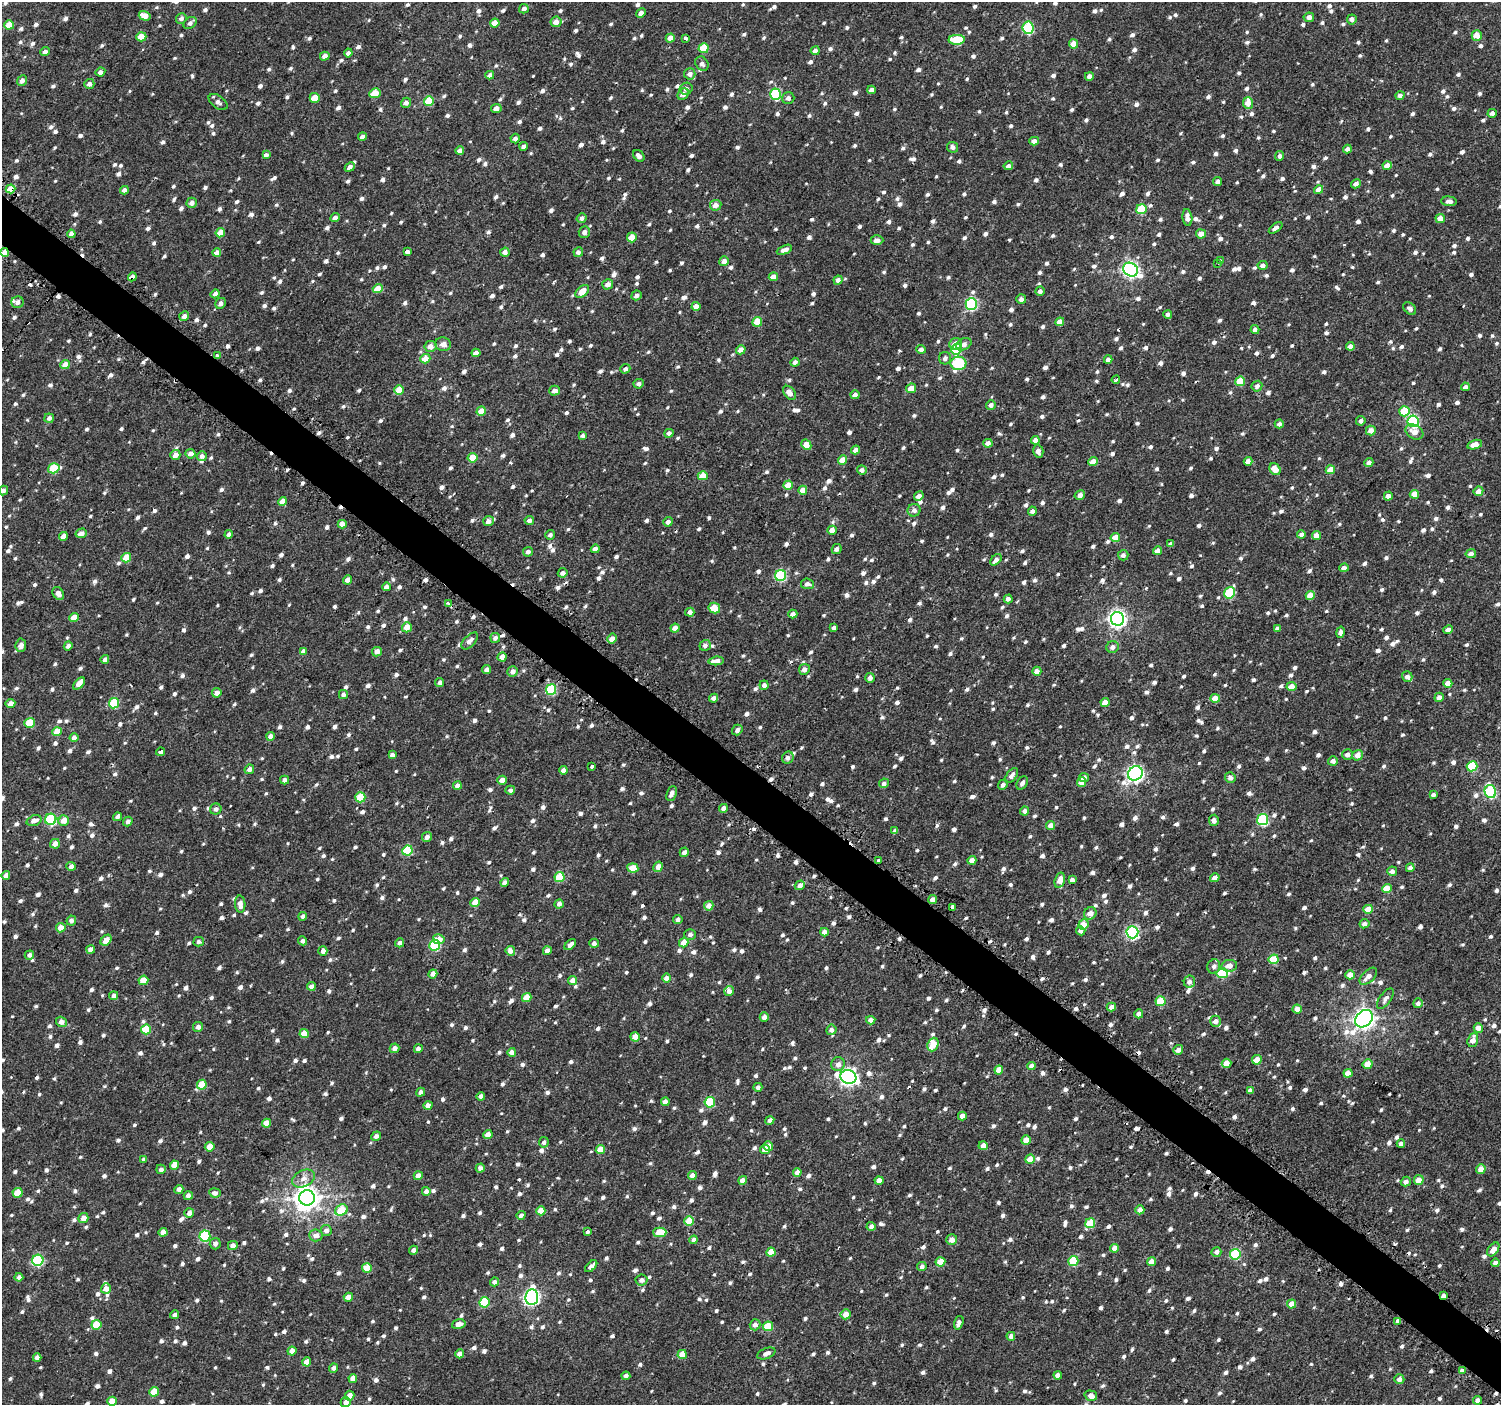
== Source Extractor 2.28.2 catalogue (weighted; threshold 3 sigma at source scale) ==
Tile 6 of 4 x 4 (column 2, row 2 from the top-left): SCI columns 1507-3005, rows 2991-4393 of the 6016 x 6045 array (HDU 1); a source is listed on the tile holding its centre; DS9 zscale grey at full resolution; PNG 1503 x 1407 px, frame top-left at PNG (2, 2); each listed source drawn as its Kron ellipse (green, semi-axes under 4 px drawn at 4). Shown black and unused: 4% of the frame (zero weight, under 2 of 3 exposures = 2% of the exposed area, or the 3 px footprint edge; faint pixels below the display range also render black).
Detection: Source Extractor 2.28.2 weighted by HDU 2 'WHT'; one run over the whole footprint, this tile lists its part. Background 8.43e-04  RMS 0.003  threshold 0.0137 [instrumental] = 3 sigma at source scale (4.5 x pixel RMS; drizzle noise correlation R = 1.50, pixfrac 1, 0.0396/0.0396 arcsec/px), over >= 5 px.
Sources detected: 1916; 17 cosmic-ray / hot-pixel residue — neither listed nor drawn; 19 inside a brighter listed object's ellipse — not listed separately; of the other 1880, all 500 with FLUX_AUTO >= 1.08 (the completeness limit of this list) listed and drawn (1380 fainter detections not listed), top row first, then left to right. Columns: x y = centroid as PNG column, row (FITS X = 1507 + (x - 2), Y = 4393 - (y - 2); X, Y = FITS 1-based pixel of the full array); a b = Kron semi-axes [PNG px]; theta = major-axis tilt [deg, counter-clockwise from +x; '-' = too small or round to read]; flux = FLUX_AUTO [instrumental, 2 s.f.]
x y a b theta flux
524 9 5 4 - 1.3
641 13 5 4 - 1.3
145 16 6 4 -17 3.1
1309 17 5 5 - 1.5
181 18 5 5 - 1.1
1352 19 5 5 - 1.3
556 22 5 5 - 2.2
190 23 7 5 41 1.2
495 23 5 4 - 3.7
9 25 5 4 - 4.7
1028 28 6 5 - 25
1477 35 5 5 - 3.2
141 37 5 4 - 5.5
670 38 4 4 - 3.1
686 38 3 3 - 4.1
957 40 8 5 3 8.9
1074 44 4 4 - 4.3
703 48 5 5 - 7.6
815 51 4 4 - 1.4
45 52 5 4 - 1.3
348 53 4 4 - 1.2
325 56 5 4 - 1.7
702 64 8 6 -55 1.1
100 72 5 4 - 1.4
690 74 6 5 - 1.6
490 75 4 4 - 1.2
1089 76 4 4 - 1.6
22 81 5 4 - 1.4
89 84 5 5 - 1.5
686 89 6 5 - 1.1
871 90 4 4 - 1.6
375 93 5 4 - 6.7
683 94 6 5 - 1.4
776 94 5 5 - 25
1400 95 5 4 - 1.2
315 98 5 5 - 4.8
788 98 6 6 - 1.2
429 101 5 5 - 7.6
218 102 10 6 -35 1.3
406 103 5 5 - 1.3
1248 103 5 5 - 2.9
496 108 5 4 - 1.6
1492 113 4 4 - 1.3
362 137 4 4 - 1.7
515 138 5 4 - 1.4
1034 141 5 4 - 1.6
524 146 4 4 - 1.3
953 147 6 5 - 1.1
1347 149 4 4 - 1.2
460 151 4 4 - 2.2
266 155 4 4 - 1.4
639 156 6 5 - 1.3
1280 156 5 4 - 1.2
1008 166 5 4 - 1.1
1387 166 4 4 - 3.1
350 167 5 4 - 1.4
1218 181 4 4 - 1.4
1356 184 5 4 - 1.2
10 189 5 4 - 5.5
124 190 4 4 - 1.4
1319 190 5 4 - 2.7
1449 201 8 5 -5 1.4
192 203 5 5 - 1.7
716 205 6 5 - 1.8
1141 209 5 5 - 12
335 218 5 4 - 1.4
581 218 5 4 - 1.1
1187 218 8 5 -82 2.2
1440 218 5 4 - 2.5
1276 228 8 4 36 1.1
584 232 6 5 - 1.4
220 233 5 4 - 4.7
71 234 4 4 - 2
1201 234 5 4 - 2.4
632 237 5 5 - 3.8
877 240 6 4 -1 1.7
784 250 8 4 23 1.5
5 252 4 4 - 3.7
407 252 3 3 - 1.7
505 252 5 4 - 1.7
578 252 5 4 - 1.1
217 253 4 4 - 2.6
1221 260 3 3 - 2.1
724 261 5 4 - 1.8
1218 263 3 3 - 1.2
1263 265 5 4 - 1.3
1131 270 8 6 -34 91
132 277 4 4 - 1.9
773 277 4 4 - 2.9
838 280 4 4 - 1.4
608 284 5 5 - 1.8
378 288 5 4 - 4.3
582 291 8 5 40 4.1
1040 291 4 4 - 1.2
215 294 5 4 - 1.1
636 295 5 4 - 1.2
1021 299 5 4 - 1.2
18 302 6 6 - 1.2
220 303 6 5 - 1.2
971 304 6 5 - 33
696 306 4 4 - 2.2
1410 308 7 5 -46 1.1
1167 314 4 4 - 1.1
184 316 5 4 - 1.3
757 322 5 5 - 5.6
1060 322 4 4 - 2.9
1255 329 4 4 - 1.3
443 344 8 7 - 2.3
956 344 6 5 - 2.6
964 344 8 5 28 1.4
430 346 6 5 - 2.7
1350 346 4 4 - 1.9
921 349 4 4 - 1.4
957 349 5 5 - 15
741 350 5 4 - 2.1
476 353 4 4 - 1.9
217 355 4 3 - 1.4
945 358 6 6 - 1.2
425 359 5 4 - 3.9
1108 360 4 4 - 1.6
795 362 5 4 - 1.2
958 363 8 7 - 22
65 365 5 4 - 3.6
625 369 5 4 - 1.2
1116 380 4 3 - 3.9
1240 381 5 5 - 8.5
639 384 5 4 - 1.1
1257 386 5 5 - 1.1
1465 387 4 4 - 1.3
911 388 5 4 - 2.5
399 390 5 4 - 5.1
554 391 5 5 - 1.4
789 393 8 5 -52 2.2
855 395 4 4 - 1.5
991 405 5 5 - 1.3
481 411 5 4 - 3.8
1404 411 5 5 - 9.6
49 418 5 4 - 1.2
1361 421 5 4 - 1.1
1413 421 6 5 - 34
1279 424 4 4 - 1.2
1371 430 5 4 - 2.3
1414 432 9 7 -29 2.7
669 433 4 4 - 1.2
583 435 4 4 - 1.1
1035 440 4 4 - 2.5
988 443 5 4 - 1.6
806 445 5 4 - 4
1475 445 8 4 17 2.7
855 450 4 4 - 1.9
1038 451 6 5 - 1.5
190 454 5 4 - 1.9
175 455 5 5 - 2.2
202 456 5 5 - 1.2
473 458 5 4 - 6.1
842 460 4 4 - 3.8
1248 461 4 4 - 2
1093 462 5 4 - 3.6
1369 463 4 4 - 1.6
54 468 6 5 - 8.9
1275 469 6 5 - 3.6
862 470 5 4 - 1.1
1330 470 5 4 - 3.8
703 476 5 4 - 4.5
788 485 5 4 - 5.3
803 490 4 4 - 3
3 491 5 4 - 1.2
1478 491 5 4 - 2
1414 494 4 4 - 3.2
1080 495 5 4 - 1.6
919 496 5 4 - 2
1388 496 4 4 - 1.8
282 501 4 4 - 3.2
914 510 6 6 - 1.2
1032 511 4 4 - 1.3
529 520 5 4 - 1.1
488 521 5 5 - 1.9
668 522 5 4 - 1.4
342 524 4 4 - 2.7
832 530 5 4 - 2.3
81 533 6 4 16 1.8
229 534 4 4 - 1.6
1301 534 4 4 - 1.2
550 535 5 4 - 1.2
1316 535 4 4 - 2.6
63 536 4 4 - 2.4
1115 537 4 4 - 4.2
1171 544 4 4 - 1.1
595 549 4 4 - 1.7
837 549 5 4 - 1.1
1157 551 4 4 - 1.8
528 552 5 4 - 1.1
1471 554 5 4 - 1.5
1123 555 5 5 - 1.1
126 558 5 4 - 5.2
996 560 7 4 46 1.4
1344 568 4 4 - 1.5
563 573 5 4 - 1.3
781 575 5 5 - 25
347 580 5 4 - 1.8
807 584 6 5 - 1.2
386 587 4 4 - 1.4
1230 593 6 5 - 14
58 594 7 5 -58 1.7
1310 596 5 4 - 4.4
1008 599 4 4 - 1.2
449 603 3 3 - 2
714 608 6 5 - 5.2
690 612 4 4 - 1.7
793 614 4 4 - 1.6
74 617 5 4 - 3.6
1117 619 7 6 - 130
407 627 5 5 - 3.4
834 627 4 3 - 1.1
675 628 4 4 - 2.4
1277 628 4 4 - 1.1
1448 630 5 4 - 1.9
1340 632 6 4 78 1.2
495 638 5 5 - 1.2
612 639 5 4 - 2.1
470 641 10 5 46 1.8
21 645 7 5 85 1.7
705 645 6 5 - 1.1
68 646 4 4 - 1.4
1112 647 6 6 - 1.4
304 651 4 4 - 1.9
377 652 5 4 - 2.2
502 657 4 4 - 2
105 659 4 4 - 1.2
716 661 8 4 5 2.4
804 669 5 5 - 1.4
487 670 4 4 - 1.7
513 671 5 5 - 1.9
1037 671 5 4 - 2.1
1407 677 5 5 - 1.4
870 678 5 4 - 1.3
440 682 4 4 - 1.1
1448 683 4 4 - 3.2
79 684 7 4 48 4.1
764 685 5 4 - 1.4
1291 686 5 4 - 3.2
551 690 5 5 - 20
217 693 5 4 - 1.9
343 695 4 4 - 1.2
1439 697 5 4 - 1.7
714 698 4 4 - 1.2
1215 698 4 4 - 4.4
1105 702 4 4 - 2.9
114 703 5 5 - 13
10 704 5 4 - 2.2
30 723 5 4 - 9.1
737 730 5 5 - 1.1
57 732 5 4 - 4.6
271 736 4 4 - 2.3
74 737 4 4 - 1.6
161 752 4 3 - 1.8
1347 754 5 5 - 1.7
392 755 4 4 - 1.3
1358 755 5 5 - 2
788 758 6 5 - 1.1
1333 761 5 4 - 1.6
1472 766 5 5 - 13
592 767 3 3 - 2
249 769 5 4 - 1.3
563 770 4 4 - 1.5
1135 773 8 6 44 95
1011 776 8 5 53 1.4
1084 777 5 4 - 1.4
1230 778 5 5 - 1.1
285 780 4 4 - 1.6
502 780 5 4 - 2.4
1082 782 5 4 - 3.6
884 783 5 4 - 1.1
1022 783 7 5 61 1.2
457 785 4 4 - 1.6
1003 785 5 4 - 1.1
510 790 5 4 - 1.1
1490 792 6 5 - 36
672 794 8 4 69 1.3
1433 795 4 4 - 1.1
360 797 5 5 - 8.7
723 808 4 4 - 1.6
216 809 6 5 - 1.2
1025 811 4 4 - 1.3
117 817 4 3 - 1.2
51 819 5 5 - 25
64 820 5 5 - 2.9
1214 820 5 5 - 1.4
1263 820 5 5 - 26
34 821 8 5 19 2
128 822 5 4 - 1.1
1051 826 5 4 - 2.2
895 831 4 4 - 1.1
427 837 5 4 - 1.2
55 844 5 4 - 2.2
407 851 5 5 - 15
684 852 5 4 - 1.6
879 860 4 3 - 2.7
972 860 4 4 - 2.3
71 866 4 4 - 1.5
658 867 5 4 - 2.3
633 868 5 4 - 4.6
1410 868 4 4 - 1.3
1392 871 5 4 - 1.4
6 875 4 4 - 1.3
560 877 5 5 - 10
1215 878 5 4 - 2
1060 880 8 5 74 3.1
1072 880 4 4 - 1.4
505 882 4 4 - 1.6
800 885 5 4 - 1.4
1387 889 5 4 - 5.8
933 900 4 4 - 2.5
475 902 5 4 - 3.8
240 904 8 5 -86 2.3
559 904 5 4 - 1.3
709 906 5 4 - 2.2
953 907 4 3 - 17
1368 909 5 4 - 4.1
1090 913 6 6 - 2.3
303 916 4 4 - 1.2
678 919 4 4 - 1.2
71 921 5 4 - 1.3
1364 924 5 4 - 1.5
1083 925 5 5 - 4.4
61 928 5 4 - 3.3
1081 931 5 4 - 1.4
824 932 4 4 - 1.9
1132 932 6 6 - 42
690 934 5 5 - 1.2
439 939 6 5 - 3.1
106 940 6 4 50 2.9
303 941 4 4 - 1.4
199 942 5 5 - 1.1
400 943 5 4 - 1.3
594 943 4 4 - 1.3
684 943 5 4 - 3.6
435 945 5 5 - 17
570 945 7 4 42 1.1
91 949 4 4 - 1.7
323 951 5 4 - 1.5
510 951 5 4 - 1.8
547 951 4 4 - 1.9
29 955 5 4 - 1.1
1274 959 5 4 - 9.5
1214 966 7 6 - 1.3
1229 966 8 6 9 2.1
1222 973 6 5 - 12
433 974 4 4 - 1.9
1350 975 5 4 - 3.1
1368 976 11 6 44 2.1
667 978 4 4 - 1.8
143 980 5 4 - 4.2
573 980 4 4 - 2.6
1189 982 6 5 - 1.4
311 986 4 4 - 1.8
729 991 5 4 - 1.6
114 996 4 4 - 1.2
527 998 5 4 - 5.3
1385 999 12 6 54 1.2
1160 1001 5 5 - 10
1418 1003 5 4 - 1.3
1111 1007 5 4 - 1.8
1297 1009 4 4 - 2.9
1139 1014 4 4 - 2.2
764 1017 4 4 - 1.5
1364 1019 10 7 43 170
871 1020 4 4 - 2
1215 1021 5 5 - 1.6
61 1022 5 5 - 2.1
198 1027 5 5 - 1.4
1478 1028 5 4 - 2.4
146 1029 5 5 - 9.5
831 1030 5 5 - 1.6
304 1033 4 4 - 4.1
635 1037 5 4 - 2.9
1473 1040 7 5 70 2
933 1044 7 5 68 5.8
394 1048 5 4 - 1.6
418 1049 4 4 - 1.3
1178 1050 5 4 - 1.7
512 1052 4 4 - 2
1257 1060 5 4 - 4
1226 1063 5 4 - 4.3
838 1064 7 6 - 1.6
1368 1064 5 4 - 3.5
1031 1066 4 4 - 2
999 1070 4 4 - 3.3
1348 1073 4 4 - 3
848 1077 8 7 - 110
202 1085 5 4 - 7
758 1087 4 4 - 1.1
1250 1090 4 4 - 1.6
421 1092 4 4 - 1.4
481 1096 4 4 - 1.1
665 1102 4 4 - 1.4
710 1102 5 5 - 13
428 1105 4 4 - 2.4
962 1116 4 4 - 2
770 1120 4 4 - 1.4
266 1123 4 4 - 3.5
488 1134 4 4 - 2.3
376 1136 5 4 - 1.2
1026 1140 5 4 - 3.3
544 1142 5 5 - 1.1
1401 1144 4 4 - 1.3
768 1146 5 4 - 4
983 1146 4 4 - 2.3
210 1147 5 4 - 4.4
600 1149 5 4 - 4.5
765 1149 5 4 - 2.1
1030 1159 5 4 - 3.4
144 1160 4 4 - 1.1
175 1165 4 4 - 4.6
480 1168 4 4 - 1.2
161 1169 5 4 - 1.1
1481 1169 5 4 - 2.8
797 1172 4 4 - 2.6
692 1175 4 4 - 2.1
418 1176 4 4 - 2.2
303 1178 12 8 27 2.1
743 1180 4 4 - 2.6
1419 1180 5 5 - 3.1
879 1181 4 4 - 2.5
1406 1182 5 4 - 1.5
179 1189 4 4 - 1.5
426 1191 4 4 - 1.8
18 1193 5 4 - 5.2
215 1193 5 4 - 1.3
188 1196 4 4 - 1.3
307 1198 7 7 - 300
341 1210 6 5 - 7.4
1140 1210 4 4 - 2.1
541 1211 4 4 - 4.9
189 1213 5 4 - 1.6
521 1215 5 4 - 1.2
83 1218 5 5 - 2.6
689 1221 5 4 - 7.9
1090 1223 5 5 - 9.1
871 1226 4 4 - 1.3
326 1230 5 5 - 1.5
587 1231 3 3 - 4.4
163 1232 4 4 - 2.1
660 1232 6 5 - 6.6
316 1235 7 6 - 1.9
205 1236 5 5 - 25
694 1240 4 4 - 1.3
952 1240 5 5 - 1.8
215 1244 6 5 - 1.3
233 1245 5 4 - 1.7
1115 1248 4 4 - 2.9
1493 1249 8 5 53 2.7
413 1250 4 4 - 1.1
771 1252 4 4 - 4.6
1216 1252 5 4 - 1.5
1235 1254 5 5 - 18
38 1260 5 5 - 28
1073 1261 5 5 - 12
940 1262 5 4 - 5.5
1151 1262 4 4 - 3.6
1495 1263 4 4 - 1.5
591 1266 7 4 44 1.8
922 1266 5 4 - 1.2
367 1268 5 4 - 6.3
19 1277 4 4 - 1.3
641 1280 6 5 - 1.2
495 1282 4 4 - 1.5
106 1289 5 5 - 2.3
1444 1295 4 3 - 1.5
348 1297 4 4 - 2.9
532 1297 8 6 83 79
484 1302 5 5 - 13
1291 1304 4 4 - 3.2
846 1314 5 5 - 3.3
175 1315 4 4 - 1.1
1398 1322 4 4 - 1.6
959 1323 7 4 73 1.3
459 1324 7 4 16 2.1
96 1325 5 5 - 7.5
755 1325 5 5 - 1.6
768 1326 5 5 - 9.6
1011 1336 4 4 - 1.5
292 1351 4 4 - 3
460 1354 4 4 - 2.7
682 1354 4 4 - 4.6
766 1354 9 5 21 1.6
37 1358 4 4 - 1.6
307 1362 4 4 - 2.8
333 1368 5 4 - 1.1
1462 1371 4 4 - 1.6
1058 1375 4 4 - 2.2
626 1376 4 4 - 1.2
353 1378 4 4 - 2.7
1399 1379 5 5 - 1.3
154 1392 5 4 - 5.4
350 1396 5 4 - 2.7
1091 1396 6 5 - 2.2
1477 1400 4 4 - 1.4
112 1401 4 4 - 4.4
346 1402 5 5 - 1.5
Overlapping masked pixels (flux is a lower limit): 8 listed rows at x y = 10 189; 5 252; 132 277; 217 355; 879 860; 953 907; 1444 1295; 1398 1322
Isophote crosses this tile's border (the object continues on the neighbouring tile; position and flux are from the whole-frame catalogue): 1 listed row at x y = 3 491